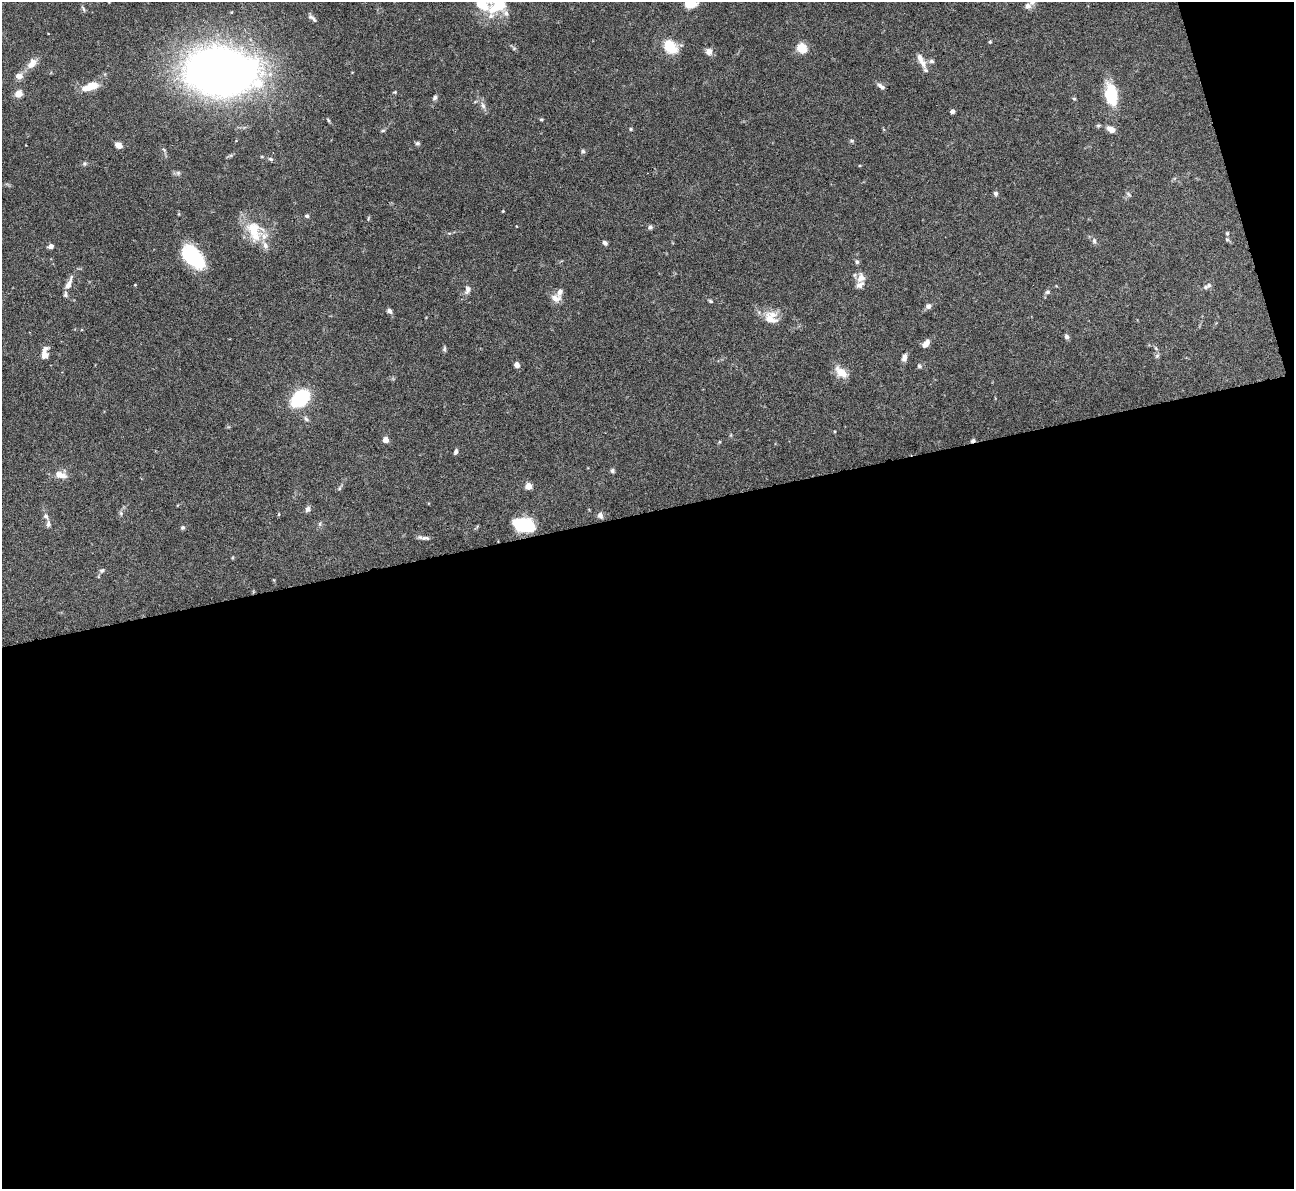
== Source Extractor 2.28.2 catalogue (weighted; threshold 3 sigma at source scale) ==
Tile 16 of 4 x 4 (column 4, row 4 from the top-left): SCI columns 3881-5172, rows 263-1449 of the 5172 x 5153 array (HDU 1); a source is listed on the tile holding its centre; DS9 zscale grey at full resolution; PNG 1296 x 1191 px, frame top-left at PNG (2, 2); no overlay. Shown black and unused: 59% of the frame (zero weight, under 4 of 8 exposures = <1% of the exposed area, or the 3 px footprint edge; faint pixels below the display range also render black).
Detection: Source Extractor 2.28.2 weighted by HDU 2 'WHT'; one run over the whole footprint, this tile lists its part. Background 0.0647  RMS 0.0025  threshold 0.0101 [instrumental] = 3 sigma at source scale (4.09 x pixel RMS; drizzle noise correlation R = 1.36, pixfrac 0.8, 0.05/0.05 arcsec/px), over >= 5 px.
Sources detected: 95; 1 cosmic-ray / hot-pixel residue — not listed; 10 inside a brighter listed object's ellipse — not listed separately; the other 84 listed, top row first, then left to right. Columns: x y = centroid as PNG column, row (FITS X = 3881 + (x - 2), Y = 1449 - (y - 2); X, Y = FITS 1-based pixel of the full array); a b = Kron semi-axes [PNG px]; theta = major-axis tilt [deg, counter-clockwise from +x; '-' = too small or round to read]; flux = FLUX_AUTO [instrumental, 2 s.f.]
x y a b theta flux
483 3 33 24 -42 9.6
690 3 12 10 28 5
1028 6 9 7 49 1.1
83 9 9 4 -66 0.42
312 18 13 4 -40 0.7
990 42 5 4 - 0.26
670 47 20 14 -45 4.8
802 48 7 6 - 7.9
709 52 9 8 - 1.1
932 61 7 5 -2 0.56
32 64 17 10 53 2.1
923 64 14 8 -77 1.8
220 71 39 26 -5 290
19 76 9 7 5 1.4
881 86 10 5 -35 0.91
90 87 19 7 19 4.6
395 92 5 4 - 0.27
19 94 7 6 - 2.5
1111 94 22 12 -81 9.3
435 98 7 5 68 0.54
1074 99 5 4 - 0.29
483 106 9 6 -72 0.84
952 111 4 4 - 0.89
541 120 5 3 - 0.26
1098 125 7 3 8 0.33
630 129 5 4 - 0.26
1111 129 9 6 -34 1.8
383 131 6 3 8 0.31
852 141 6 4 -71 0.29
417 143 6 5 - 0.42
118 145 6 5 - 1.9
583 151 6 5 - 0.41
271 159 7 5 -26 0.43
84 163 6 4 -71 0.32
996 193 6 6 - 0.48
1128 194 8 3 -46 0.32
503 211 4 3 - 0.19
307 216 5 4 - 0.42
650 227 6 5 - 0.54
254 231 31 21 -70 7.8
1227 239 6 5 - 0.42
1094 241 8 5 83 0.53
605 243 6 5 - 0.6
51 246 6 5 - 0.89
193 257 27 14 -46 16
857 262 7 5 -75 0.42
861 278 14 11 71 2
69 284 21 6 65 1.7
1209 285 8 6 30 0.72
468 290 11 7 71 1.1
1047 292 7 5 16 0.45
556 298 14 10 -14 1.7
711 301 6 4 -28 0.31
928 306 7 6 - 0.75
389 311 6 5 - 0.69
770 319 22 14 -40 3.5
1066 337 6 5 - 0.65
926 344 9 6 50 1.6
1156 348 6 4 -87 0.32
444 349 7 4 86 0.39
45 354 13 6 82 2.3
1157 356 6 5 - 0.42
904 358 9 5 77 1.1
517 365 6 5 - 1.2
919 366 7 5 -17 0.43
841 372 18 9 -40 2.9
300 398 18 12 41 14
306 419 8 5 -45 0.57
385 440 5 5 - 1.6
456 452 7 4 71 0.56
612 471 6 5 - 0.48
62 475 13 9 -8 1.7
528 486 5 4 - 3.9
340 488 6 4 71 0.33
308 509 7 6 - 0.76
121 513 6 6 - 0.41
279 514 5 3 - 0.2
600 515 8 6 -61 0.8
46 516 9 6 -63 0.8
320 524 7 4 -72 0.35
524 525 16 9 -13 17
183 527 5 5 - 0.39
424 538 16 4 -9 0.78
102 570 7 5 27 0.46
Isophote crosses this tile's border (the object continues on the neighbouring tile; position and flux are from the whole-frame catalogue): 2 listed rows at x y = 483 3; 690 3